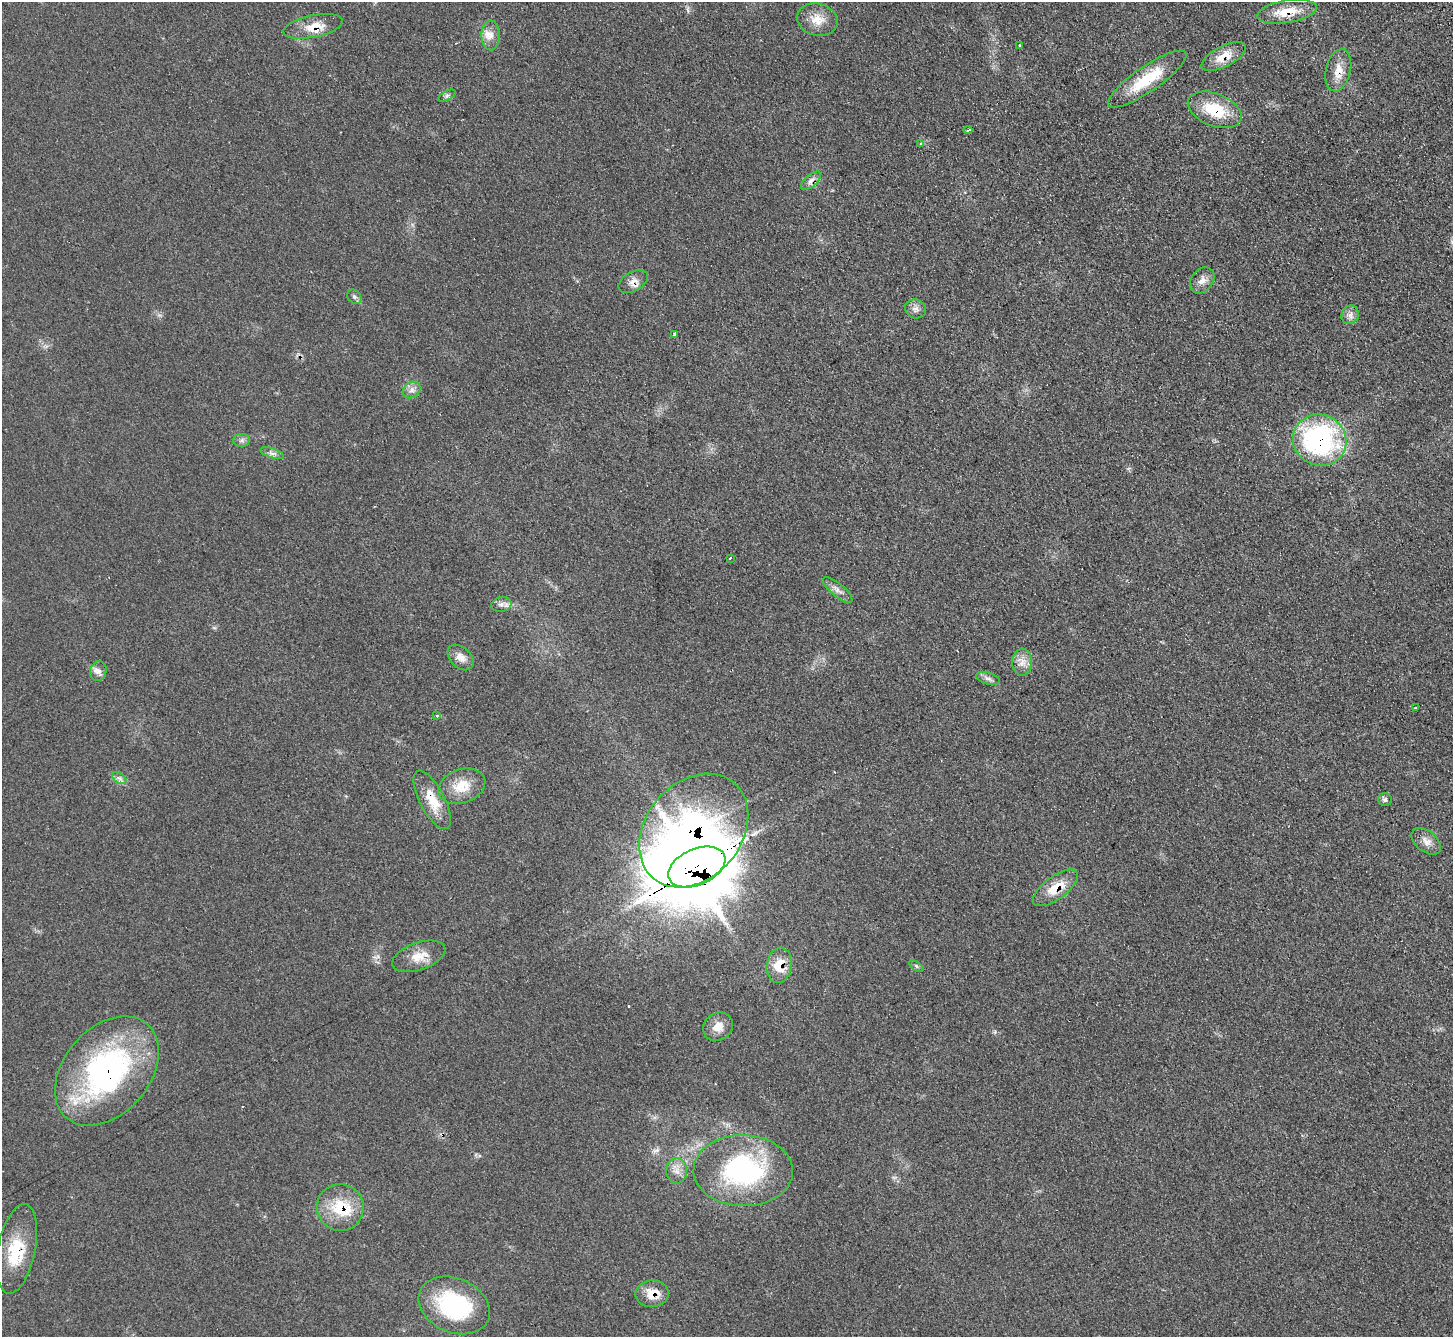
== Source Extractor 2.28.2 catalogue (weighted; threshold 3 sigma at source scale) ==
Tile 10 of 4 x 4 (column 2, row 3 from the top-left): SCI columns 1500-2950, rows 1524-2858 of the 5902 x 5856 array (HDU 1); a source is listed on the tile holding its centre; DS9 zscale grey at full resolution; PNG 1455 x 1339 px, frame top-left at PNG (2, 2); each listed source drawn as its Kron ellipse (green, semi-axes under 4 px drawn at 4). Shown black and unused: <1% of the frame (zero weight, under 2 of 3 exposures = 3% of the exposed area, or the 3 px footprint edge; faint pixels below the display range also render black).
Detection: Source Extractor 2.28.2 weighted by HDU 2 'WHT'; one run over the whole footprint, this tile lists its part. Background 0.107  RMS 0.011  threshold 0.0477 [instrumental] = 3 sigma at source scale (4.5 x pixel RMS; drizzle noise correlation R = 1.50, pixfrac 1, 0.05/0.05 arcsec/px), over >= 5 px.
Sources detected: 57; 1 inside a brighter object's white glare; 3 cosmic-ray / hot-pixel residue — neither listed nor drawn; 2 inside a brighter listed object's ellipse — not listed separately; the other 51 listed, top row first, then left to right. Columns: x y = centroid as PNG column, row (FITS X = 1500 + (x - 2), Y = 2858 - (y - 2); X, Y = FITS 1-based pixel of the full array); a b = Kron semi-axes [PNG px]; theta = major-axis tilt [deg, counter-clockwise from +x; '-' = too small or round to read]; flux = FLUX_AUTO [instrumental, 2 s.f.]
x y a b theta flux
1287 12 30 11 9 25
817 20 20 16 -14 17
313 26 30 11 12 19
491 35 15 9 -90 9
1020 45 3 3 - 1.4
1224 56 24 10 27 17
1338 70 21 12 76 15
1147 79 47 12 34 44
447 96 9 4 27 2.4
1215 110 28 16 -22 40
968 130 4 3 - 4.6
920 143 4 3 - 1.2
811 181 12 6 41 5.5
1202 280 14 10 52 8.1
633 281 16 9 30 8.3
354 297 8 6 -43 2.6
916 309 11 9 -21 5.4
1350 315 9 8 - 5.4
675 334 4 3 - 25
412 390 9 7 36 5.2
242 440 8 6 1 3.4
1320 440 27 25 -23 180
272 453 12 4 -19 3.7
730 558 3 3 - 1.7
837 590 18 6 -40 6.1
501 604 10 7 14 4.8
461 657 15 10 -44 8.9
1022 662 13 10 89 8.9
98 671 10 8 78 5.5
988 678 12 6 -16 4.3
1415 708 3 3 - 0.9
437 715 3 3 - 1.7
119 778 8 5 -33 3.1
462 786 24 16 20 25
432 800 32 12 -62 27
1385 800 7 6 - 2.8
694 831 62 48 50 680
1426 841 17 10 -39 8.6
697 867 30 18 24 8000
1055 888 27 11 36 23
419 956 28 13 19 18
779 965 18 12 83 23
916 966 8 4 -37 1.8
718 1027 15 13 34 12
107 1071 62 43 49 260
677 1171 12 10 88 8.6
743 1171 50 35 -1 160
340 1207 23 23 - 42
17 1249 45 18 79 46
652 1294 16 13 1 18
454 1305 37 27 -24 110
Overlapping masked pixels (flux is a lower limit): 17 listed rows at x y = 1287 12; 313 26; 1224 56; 1338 70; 1215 110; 811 181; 633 281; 1320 440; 432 800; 694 831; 697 867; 1055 888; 779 965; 107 1071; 340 1207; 17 1249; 652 1294